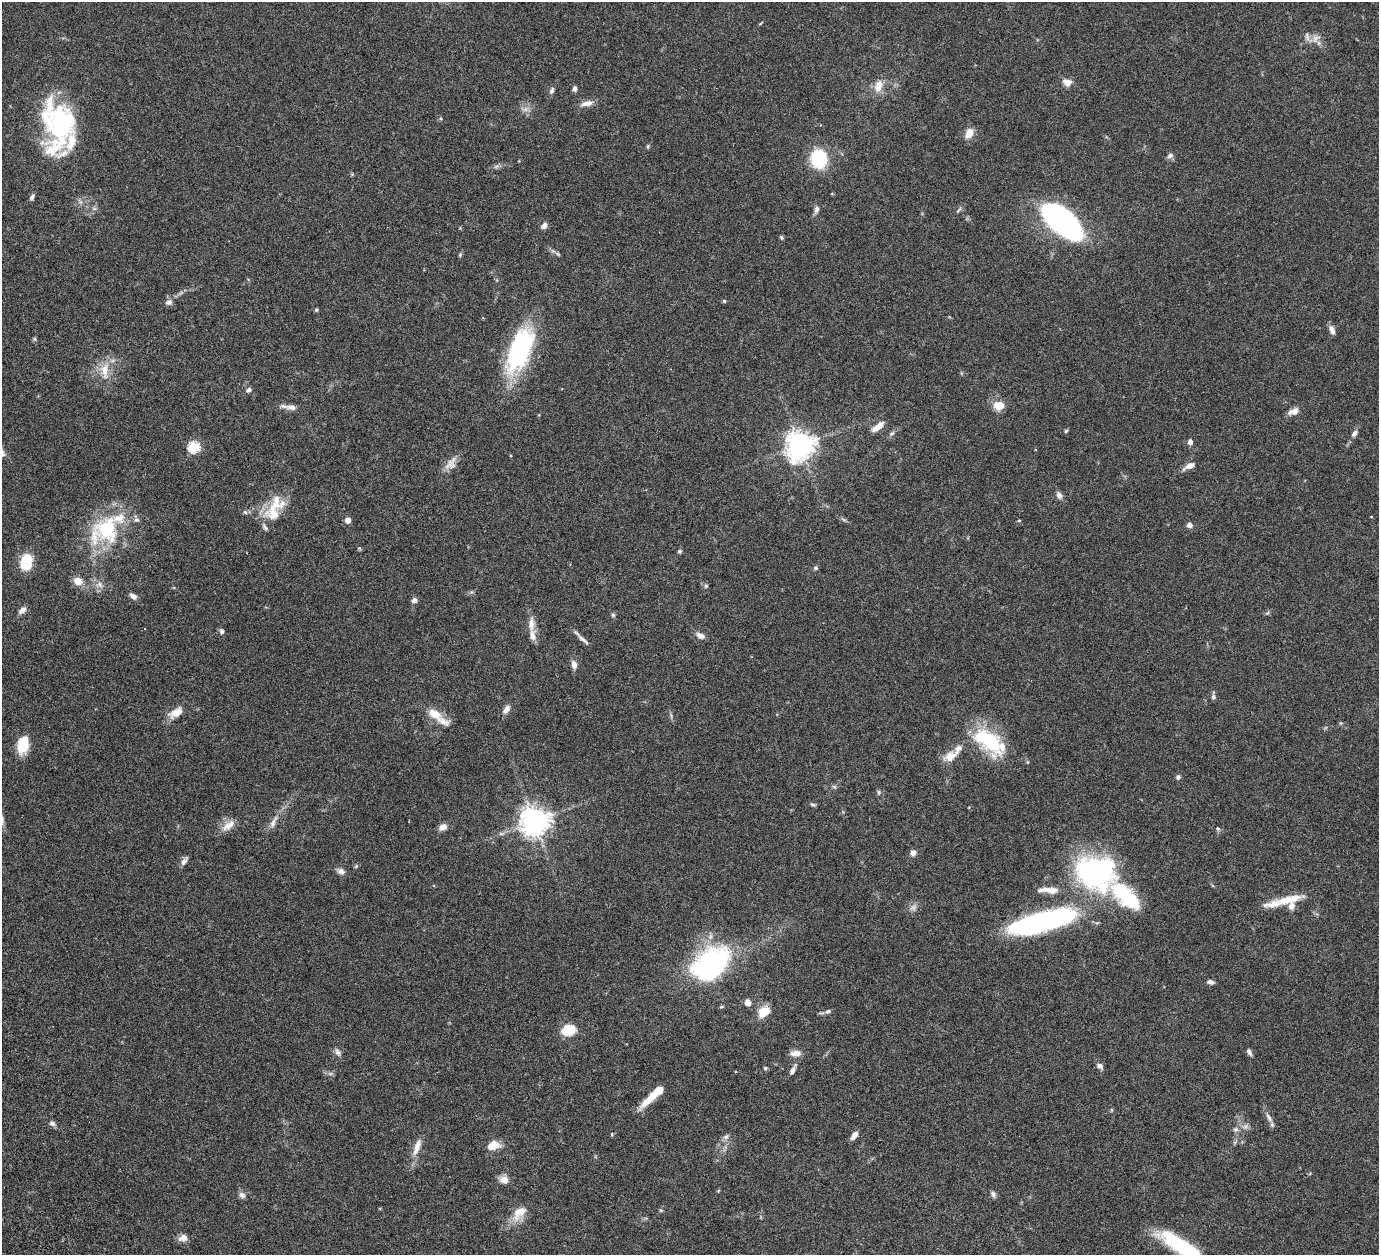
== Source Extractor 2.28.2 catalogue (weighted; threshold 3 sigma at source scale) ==
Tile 7 of 4 x 4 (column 3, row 2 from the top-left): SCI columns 2815-4191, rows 2824-4076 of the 5682 x 5542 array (HDU 1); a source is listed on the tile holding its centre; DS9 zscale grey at full resolution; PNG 1381 x 1257 px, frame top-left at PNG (2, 2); no overlay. Nothing masked; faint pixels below the display range render black.
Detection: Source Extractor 2.28.2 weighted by HDU 2 'WHT'; one run over the whole footprint, this tile lists its part. Background 0.0539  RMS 0.0027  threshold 0.0112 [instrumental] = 3 sigma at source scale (4.09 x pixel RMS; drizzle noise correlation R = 1.36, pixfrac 0.8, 0.05/0.05 arcsec/px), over >= 5 px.
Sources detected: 144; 2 too faint to see at this stretch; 1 inside a brighter object's white glare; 1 cosmic-ray / hot-pixel residue — not listed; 22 inside a brighter listed object's ellipse — not listed separately; the other 118 listed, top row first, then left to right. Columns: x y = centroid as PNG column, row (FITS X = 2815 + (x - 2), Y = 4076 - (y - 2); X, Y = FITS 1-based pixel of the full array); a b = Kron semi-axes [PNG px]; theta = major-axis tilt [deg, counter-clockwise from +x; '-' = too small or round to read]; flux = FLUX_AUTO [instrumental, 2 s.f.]
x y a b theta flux
760 24 5 3 - 0.23
1316 38 14 9 39 1.7
1067 82 13 9 -14 1.6
878 86 20 12 74 2.9
575 89 7 5 -90 0.65
552 90 9 5 64 0.68
587 103 17 7 12 1.7
525 110 7 4 19 0.71
61 123 65 29 76 29
969 133 13 9 62 2.3
648 146 7 3 89 0.31
1170 156 8 7 - 0.76
819 159 14 12 -76 17
32 197 8 5 55 0.64
816 209 10 6 69 0.88
959 210 11 3 45 0.42
1062 221 41 20 -43 58
544 226 8 6 49 1.1
781 238 6 4 -70 0.33
558 254 7 4 -44 0.38
460 255 6 5 - 0.32
724 301 4 4 - 0.33
169 302 9 7 18 0.94
316 310 4 4 - 0.35
1332 330 11 6 -64 1.3
35 339 6 4 -90 0.34
520 350 43 19 68 36
105 371 26 11 -89 4.1
249 390 7 5 30 0.74
999 405 13 11 -8 3
289 407 23 6 -8 1.7
1294 411 12 7 18 1.9
878 427 17 6 37 2.2
1066 431 5 4 - 0.34
892 433 9 4 30 0.54
1354 433 9 6 58 0.9
1190 442 7 6 - 0.84
800 445 10 9 - 260
194 447 6 5 - 22
451 464 21 12 55 2.4
1189 466 14 6 28 1.7
1059 495 9 7 -70 1
245 512 6 5 - 0.48
274 514 25 21 -40 6.2
844 519 9 4 -35 0.45
348 520 5 5 - 2.2
1019 520 5 3 - 0.24
1190 525 6 5 - 1.3
107 529 39 33 -70 18
679 551 6 5 - 0.38
28 566 17 12 31 3.9
816 568 6 5 - 0.41
78 581 9 8 - 2.7
99 584 10 8 -14 1.4
706 586 6 5 - 0.39
133 596 9 6 -35 1.1
414 600 7 6 - 0.99
22 610 11 6 37 1.2
613 615 5 5 - 0.42
531 624 22 9 -88 2.5
222 631 7 6 - 0.61
700 636 11 7 -27 1.3
583 640 21 5 -41 1.2
574 665 10 6 -81 1.4
1213 697 6 6 - 0.62
506 709 11 7 55 1.3
176 712 20 10 30 3
434 714 19 10 -33 4.1
988 740 40 21 -41 18
23 744 21 13 80 5.7
950 756 21 12 29 3
1178 777 6 5 - 0.6
834 787 7 4 -1 0.41
879 792 7 5 74 0.41
813 804 7 4 -28 0.47
534 821 10 9 - 260
273 822 21 6 62 1.8
229 825 21 9 37 2.6
443 827 9 6 26 1.7
1218 829 6 5 - 0.47
913 853 7 6 - 1.1
184 861 12 5 54 1
356 866 7 4 45 0.34
341 871 11 7 -19 1.1
1095 871 55 41 -12 41
1041 890 8 5 16 0.69
1288 900 38 11 13 5.2
1041 922 72 19 15 52
708 965 18 13 32 110
1211 982 8 5 -9 0.79
748 1002 8 7 - 1.4
721 1007 6 4 18 0.29
828 1011 8 5 18 0.64
764 1012 13 9 26 4.8
568 1030 10 8 13 8.6
337 1052 11 6 -58 0.88
1249 1052 8 5 -61 0.76
795 1053 12 7 1 1.9
1100 1066 8 6 -31 0.92
765 1068 5 5 - 0.37
792 1071 11 6 72 0.94
649 1099 27 7 42 4.6
1269 1118 16 6 -61 1.3
52 1123 8 6 -38 0.84
1245 1126 8 6 69 0.84
1236 1129 7 7 - 0.72
612 1134 5 3 - 0.22
854 1135 11 6 52 1.3
726 1137 7 6 - 0.79
493 1145 15 10 15 3.2
417 1147 27 8 71 2.8
504 1180 10 8 -13 2.2
993 1194 9 6 -56 0.69
242 1195 9 7 -44 1
661 1210 5 4 - 0.31
519 1213 23 13 43 4
183 1238 11 8 12 1.5
1182 1247 48 13 -33 20
Isophote crosses this tile's border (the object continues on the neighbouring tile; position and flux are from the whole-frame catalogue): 1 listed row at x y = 1182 1247